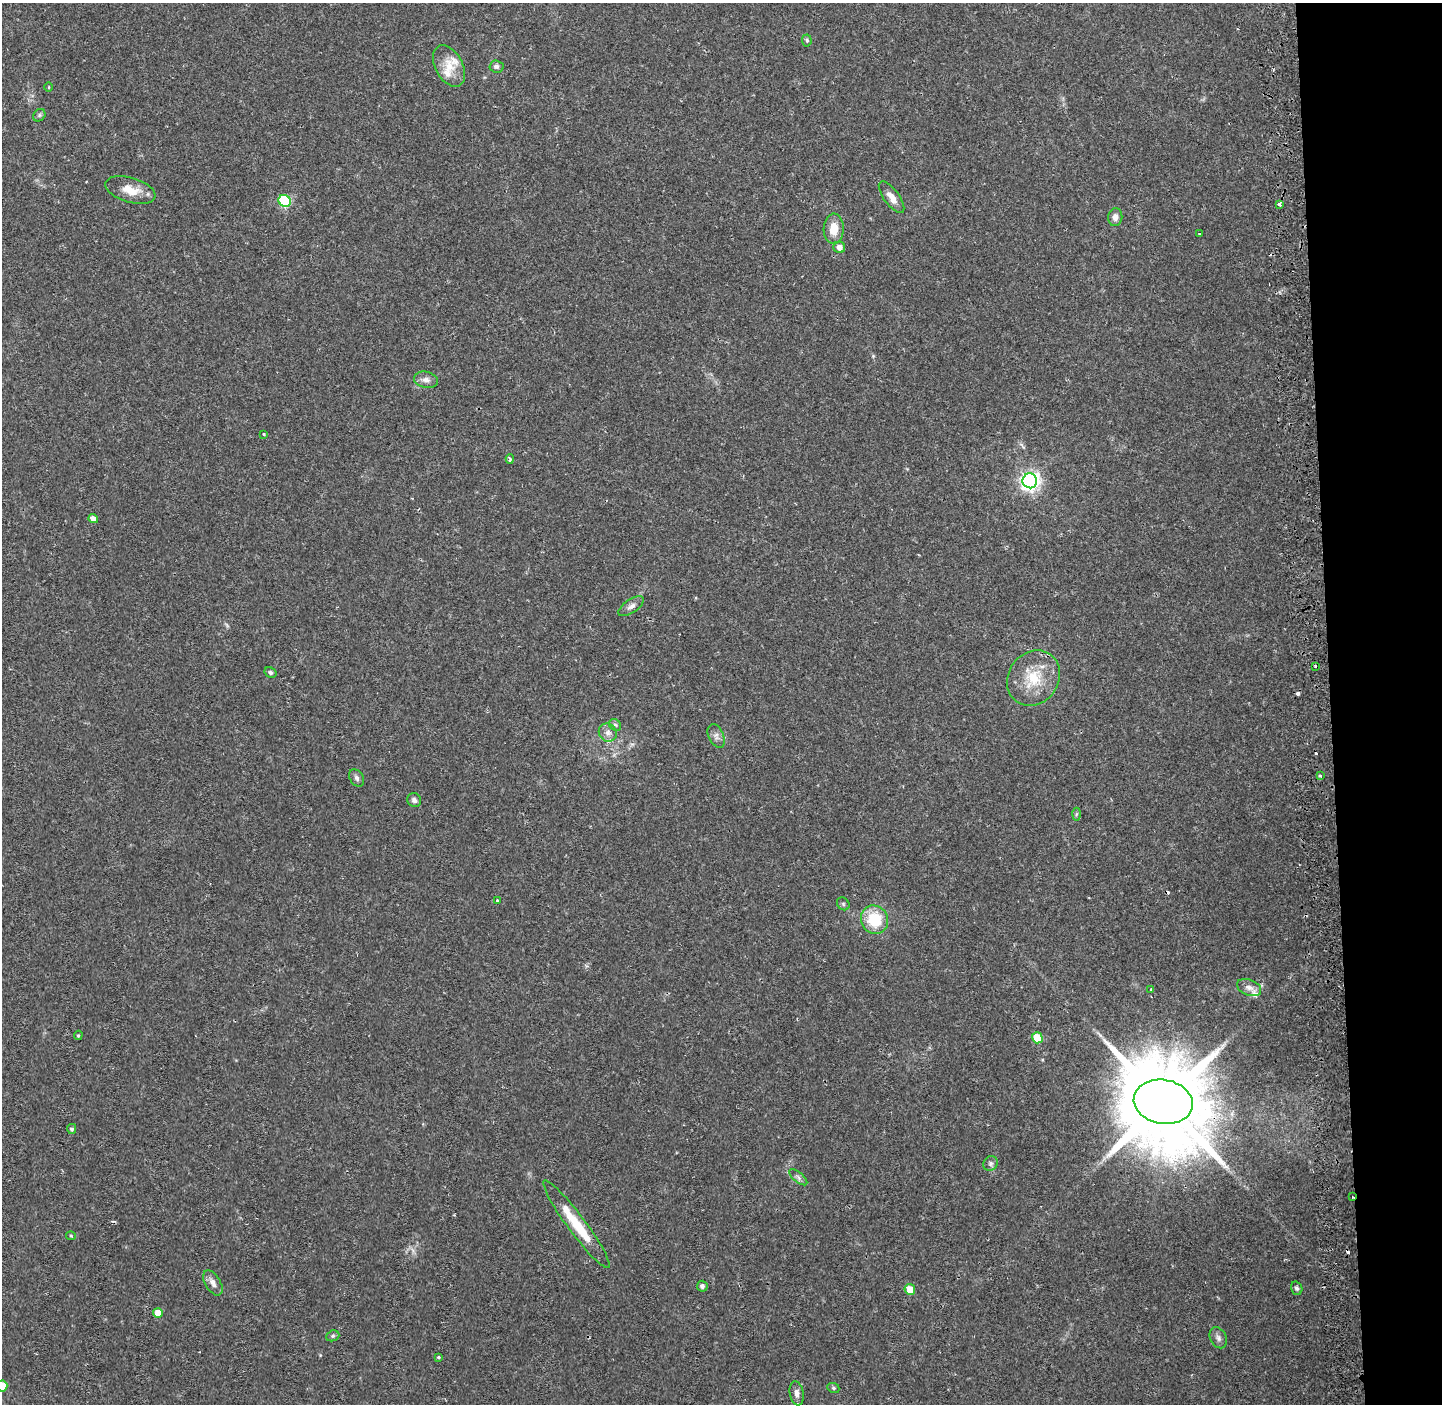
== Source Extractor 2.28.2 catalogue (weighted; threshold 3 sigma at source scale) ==
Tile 6 of 3 x 3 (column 3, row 2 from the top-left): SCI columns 2999-4438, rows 1468-2869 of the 4556 x 4328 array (HDU 1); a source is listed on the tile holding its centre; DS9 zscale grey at full resolution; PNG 1444 x 1406 px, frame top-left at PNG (2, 3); each listed source drawn as its Kron ellipse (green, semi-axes under 4 px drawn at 4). Shown black and unused: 8% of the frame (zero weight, under 2 of 3 exposures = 5% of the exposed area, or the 3 px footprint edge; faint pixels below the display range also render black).
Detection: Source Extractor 2.28.2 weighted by HDU 2 'WHT'; one run over the whole footprint, this tile lists its part. Background 0.0756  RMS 0.0048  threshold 0.0215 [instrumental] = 3 sigma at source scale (4.5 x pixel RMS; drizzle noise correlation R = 1.50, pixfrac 1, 0.0396/0.0396 arcsec/px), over >= 5 px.
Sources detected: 65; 1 too faint to see at this stretch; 7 cosmic-ray / hot-pixel residue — neither listed nor drawn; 3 inside a brighter listed object's ellipse — not listed separately; the other 54 listed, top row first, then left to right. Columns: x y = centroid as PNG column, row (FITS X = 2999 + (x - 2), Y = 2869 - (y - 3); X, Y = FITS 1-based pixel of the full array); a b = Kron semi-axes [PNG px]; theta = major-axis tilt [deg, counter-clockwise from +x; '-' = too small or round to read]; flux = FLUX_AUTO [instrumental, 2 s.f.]
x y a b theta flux
807 40 6 4 -85 0.82
449 66 22 13 -62 8
496 66 7 6 - 1.4
49 87 5 3 - 0.39
39 115 7 5 47 0.94
130 190 26 12 -16 8.3
892 197 19 7 -54 4.5
285 201 6 5 - 44
1279 204 4 3 - 2.6
1115 217 9 7 82 2.4
834 229 15 10 88 7.4
1199 233 3 3 - 0.69
839 247 6 5 - 3.2
426 380 12 8 -12 2.6
264 434 3 3 - 1.2
510 459 4 3 - 1.1
1030 481 7 7 - 220
93 519 5 4 - 3.4
631 606 14 7 34 2.4
1315 666 3 3 - 0.8
270 673 6 5 - 1
1033 678 29 25 53 18
615 725 6 5 - 0.95
608 732 9 8 - 2.6
716 736 12 7 -66 2.2
1320 775 3 3 - 2.3
357 778 9 6 -58 1.6
414 800 7 6 - 1.6
1076 814 6 4 87 0.71
497 900 4 3 - 0.5
843 904 7 5 -48 0.85
875 920 14 13 - 19
1249 987 12 8 -21 2.9
1151 990 4 3 - 0.56
78 1035 5 4 - 0.6
1037 1038 5 5 - 14
1163 1102 30 22 -10 9600
72 1129 5 4 - 1.1
991 1163 8 7 - 1.5
798 1177 11 5 -40 1.4
1352 1197 3 2 - 0.61
576 1224 54 9 -53 18
71 1236 5 4 - 0.54
213 1283 14 7 -59 3
702 1286 5 5 - 1.6
1297 1288 7 5 -71 1.2
910 1289 5 5 - 7.6
158 1313 5 5 - 6.8
333 1336 7 5 21 0.89
1218 1338 11 8 -63 1.9
438 1357 3 3 - 0.8
2 1386 5 5 - 13
833 1388 6 5 - 0.76
797 1393 12 7 -80 2.3
Overlapping masked pixels (flux is a lower limit): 2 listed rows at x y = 1163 1102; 1352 1197
Isophote crosses this tile's border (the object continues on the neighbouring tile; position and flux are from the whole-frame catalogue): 1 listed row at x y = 2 1386